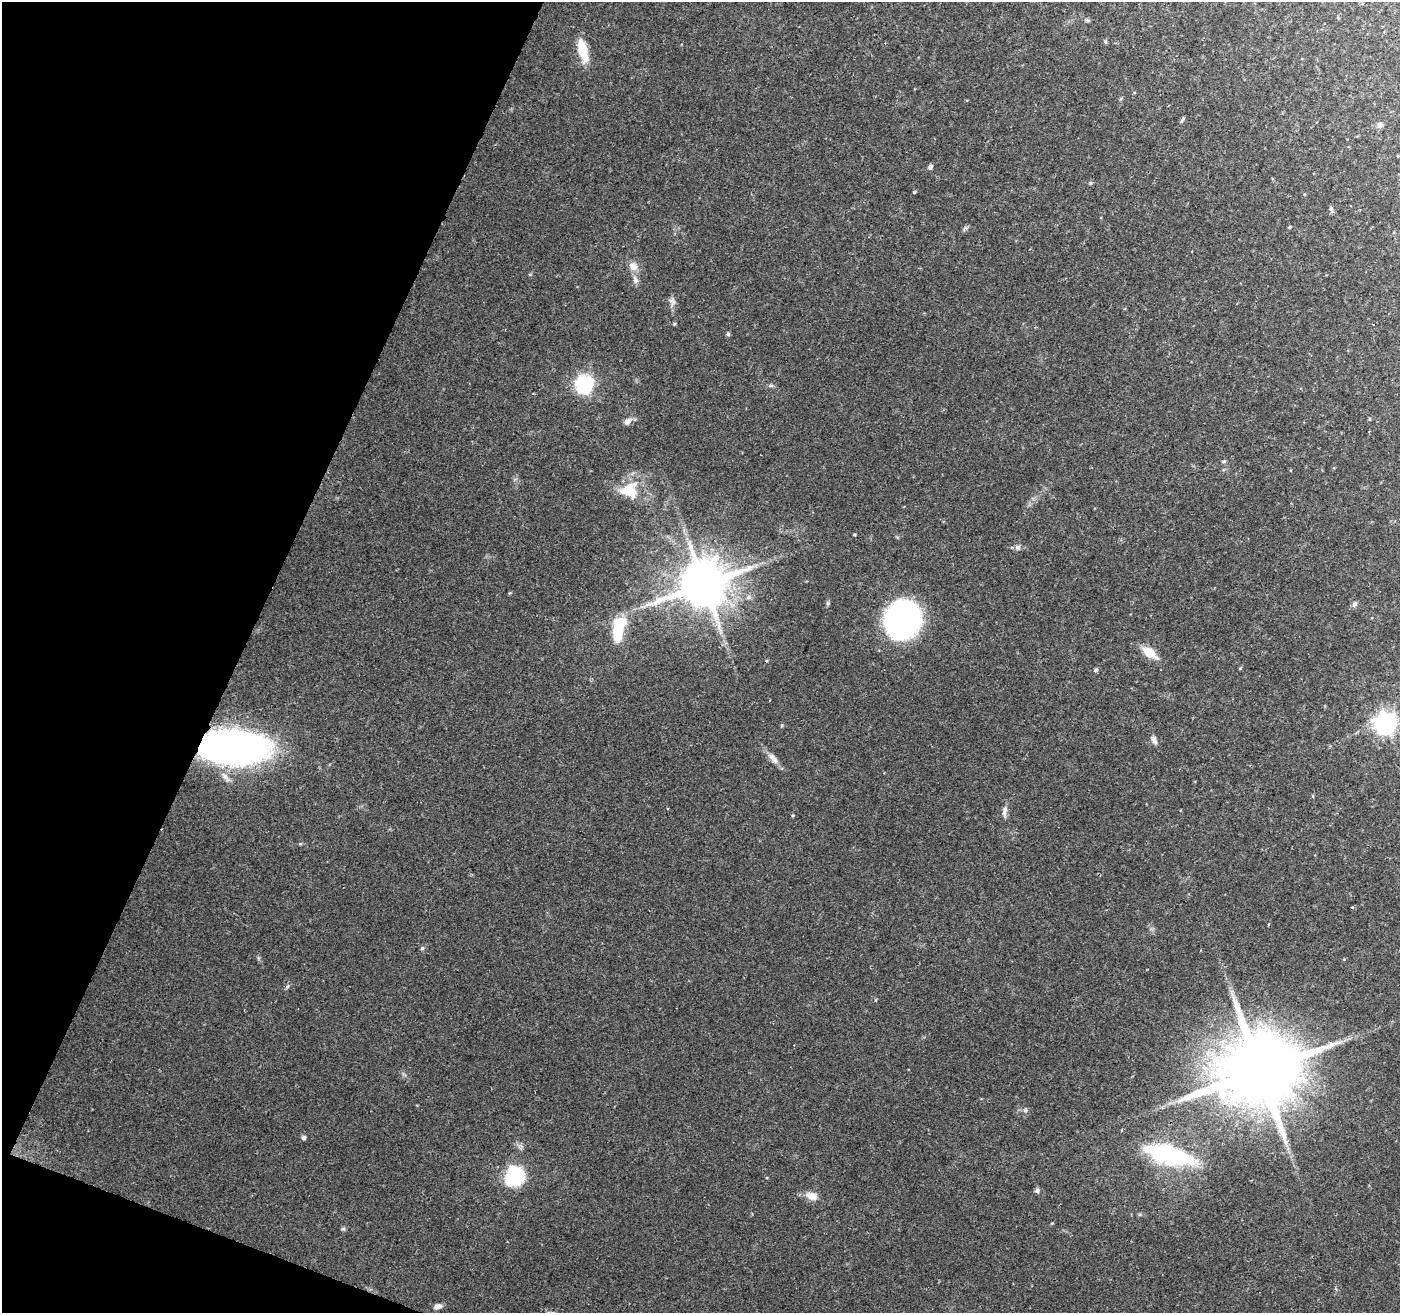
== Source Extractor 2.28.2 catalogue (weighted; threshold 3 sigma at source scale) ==
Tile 9 of 4 x 4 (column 1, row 3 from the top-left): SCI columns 8-1405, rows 1584-2894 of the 5597 x 5723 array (HDU 1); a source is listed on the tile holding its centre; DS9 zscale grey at full resolution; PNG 1402 x 1315 px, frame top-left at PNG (2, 2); no overlay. Shown black and unused: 19% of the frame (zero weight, under 2 of 3 exposures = <1% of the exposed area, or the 3 px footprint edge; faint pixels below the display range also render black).
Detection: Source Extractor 2.28.2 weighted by HDU 2 'WHT'; one run over the whole footprint, this tile lists its part. Background 0.0581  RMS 0.0065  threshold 0.0295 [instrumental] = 3 sigma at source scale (4.5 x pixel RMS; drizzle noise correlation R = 1.50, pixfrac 1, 0.0396/0.0396 arcsec/px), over >= 5 px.
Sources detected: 43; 1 inside a brighter object's white glare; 1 cosmic-ray / hot-pixel residue — not listed; the other 41 listed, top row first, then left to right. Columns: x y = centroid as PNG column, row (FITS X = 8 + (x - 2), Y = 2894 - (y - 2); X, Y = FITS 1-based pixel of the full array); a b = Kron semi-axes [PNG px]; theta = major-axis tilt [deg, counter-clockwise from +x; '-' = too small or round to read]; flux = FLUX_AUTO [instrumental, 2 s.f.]
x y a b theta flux
583 51 28 10 -77 14
1182 120 12 2 55 0.83
1380 125 6 5 - 3.1
930 167 6 5 - 1.5
914 192 5 3 - 0.62
1331 208 6 5 - 1.3
1289 227 4 4 - 0.69
633 266 13 10 -42 4.9
635 280 9 5 -65 2.1
672 301 10 8 -63 2.6
674 324 5 3 - 0.66
728 334 5 5 - 0.96
584 385 7 7 - 170
627 422 11 7 43 3
1223 461 6 4 -18 0.8
629 490 25 21 14 19
854 535 4 3 - 0.64
1017 547 8 6 2 1.9
703 584 14 12 27 2700
748 597 8 5 28 1.8
1354 604 9 6 66 1.7
902 620 25 23 63 200
618 631 22 12 82 22
1150 653 16 8 -37 12
1240 668 5 4 - 0.65
1096 670 5 4 - 1.3
1386 723 8 8 - 370
1154 740 12 6 -65 2.3
234 748 51 25 -3 280
773 758 19 7 -48 4.4
1005 809 8 6 87 2
422 948 6 5 - 0.9
287 986 7 4 45 1.1
1259 1071 21 18 46 8900
303 1137 5 5 - 1.5
1169 1155 46 16 -15 83
515 1175 14 12 62 68
1037 1190 7 5 88 1.3
812 1196 15 10 -22 5.8
343 1229 6 4 19 0.89
438 1306 9 6 9 2.9
Overlapping masked pixels (flux is a lower limit): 1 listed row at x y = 234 748
Unlisted compact peaks at least as high as the median listed source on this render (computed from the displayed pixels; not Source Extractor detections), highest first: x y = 828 603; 1025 1110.